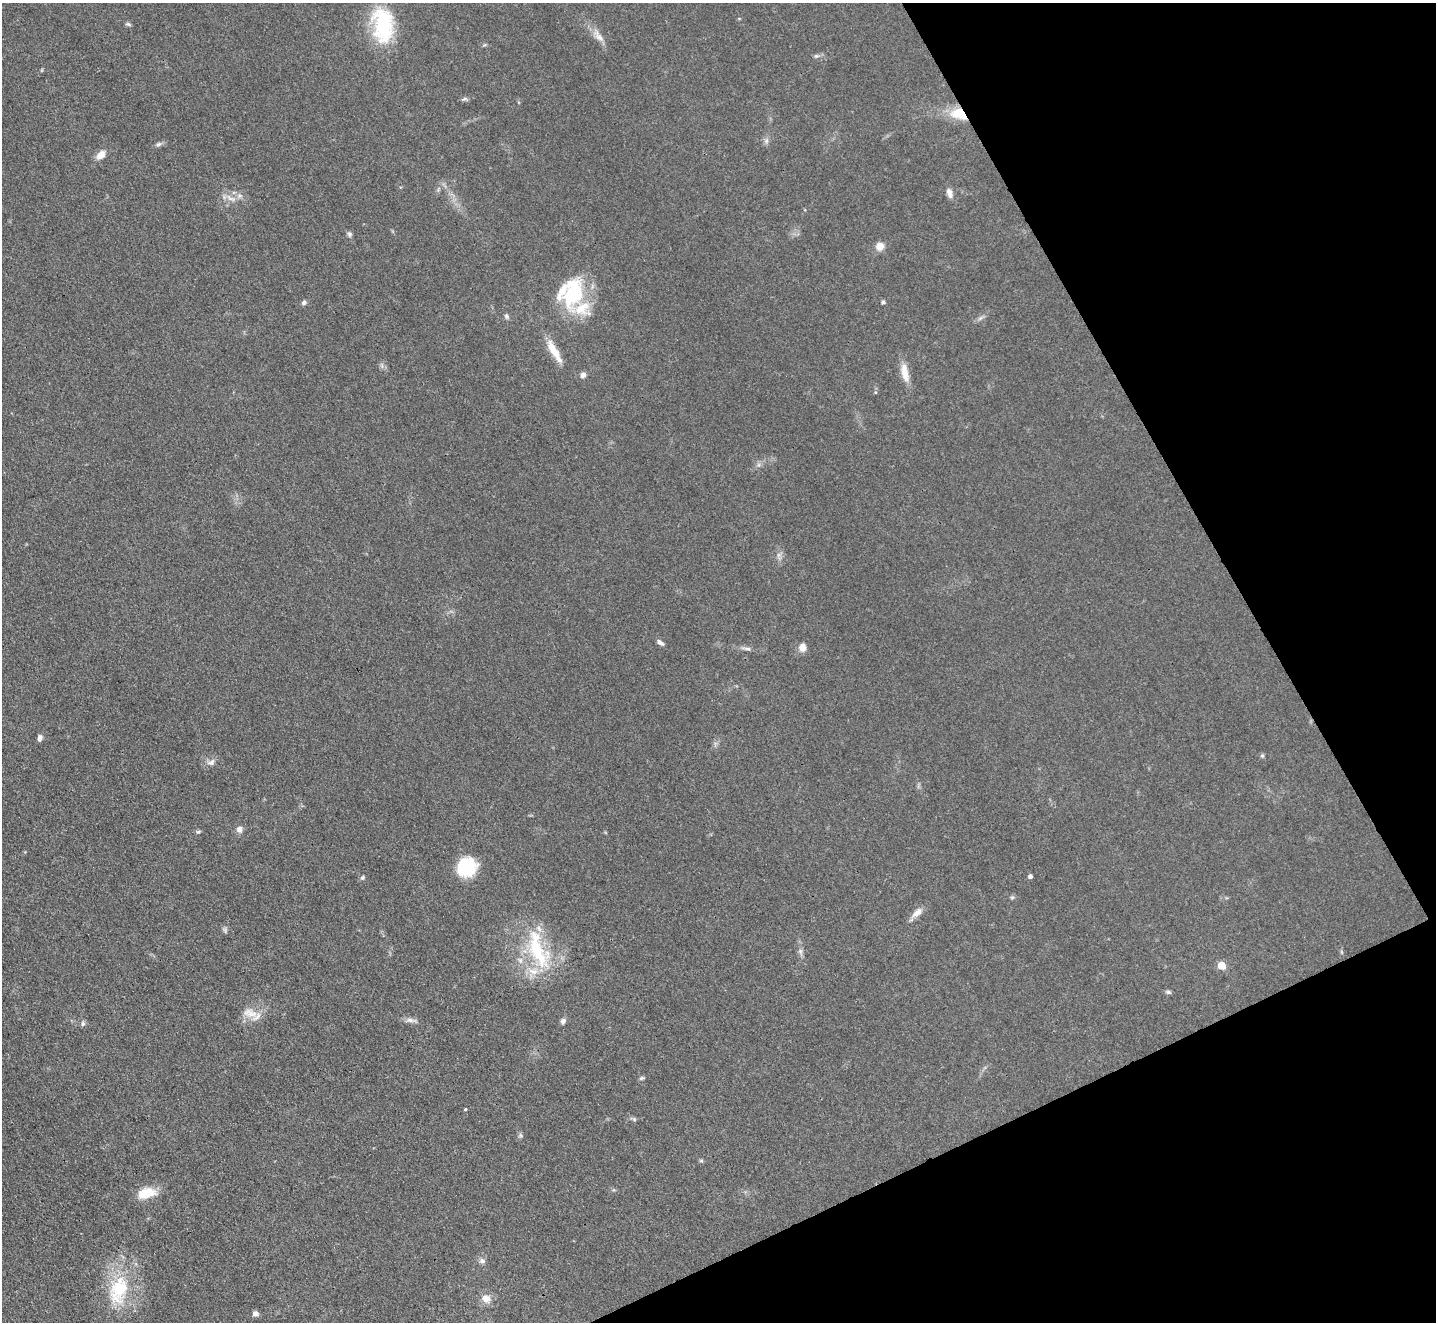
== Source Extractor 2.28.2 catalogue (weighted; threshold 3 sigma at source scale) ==
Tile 12 of 4 x 4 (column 4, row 3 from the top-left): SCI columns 4303-5736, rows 1613-2932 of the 5739 x 5728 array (HDU 1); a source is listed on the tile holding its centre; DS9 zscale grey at full resolution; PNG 1438 x 1324 px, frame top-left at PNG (2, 3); no overlay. Shown black and unused: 22% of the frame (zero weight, under 3 of 4 exposures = <1% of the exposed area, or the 3 px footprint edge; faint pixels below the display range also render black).
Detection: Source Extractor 2.28.2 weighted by HDU 2 'WHT'; one run over the whole footprint, this tile lists its part. Background 0.0737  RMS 0.0063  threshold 0.0283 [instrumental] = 3 sigma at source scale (4.5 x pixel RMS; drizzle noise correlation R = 1.50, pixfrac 1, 0.05/0.05 arcsec/px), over >= 5 px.
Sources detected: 62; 1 too faint to see at this stretch — not listed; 7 inside a brighter listed object's ellipse — not listed separately; the other 54 listed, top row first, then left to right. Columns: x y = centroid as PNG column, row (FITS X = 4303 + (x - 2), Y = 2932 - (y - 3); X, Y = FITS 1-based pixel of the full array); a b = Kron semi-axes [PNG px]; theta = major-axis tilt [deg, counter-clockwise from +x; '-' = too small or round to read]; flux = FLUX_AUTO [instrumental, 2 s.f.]
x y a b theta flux
128 24 7 5 -11 1.1
383 25 42 24 -84 48
598 36 22 8 -53 6
484 45 6 4 42 0.8
816 56 7 5 11 1.4
464 99 8 4 26 1.3
959 114 23 14 -18 17
766 141 7 6 - 1.8
158 144 8 5 26 1.7
101 155 12 8 44 5.5
949 193 13 7 -71 3.6
231 198 17 6 -27 4.4
349 234 7 6 - 1.5
880 246 9 8 - 6
572 294 42 23 74 46
304 302 6 6 - 1.6
883 302 6 4 -16 1.2
507 316 7 6 - 1.5
980 318 8 5 45 1.6
554 351 34 8 -60 11
905 373 26 9 -78 8.5
583 375 7 6 - 2.4
759 465 7 4 -72 1.2
660 642 10 5 -38 2.1
802 647 9 7 87 4.9
746 648 17 4 -5 2.4
40 738 8 5 77 2.3
1262 756 6 5 - 1.2
211 762 12 8 24 3.3
239 829 8 7 - 3.2
198 832 7 4 17 1
466 867 21 19 44 29
1030 876 4 4 - 1.8
362 877 6 6 - 1.2
1012 897 6 4 1 0.96
917 912 17 8 38 4.9
537 950 59 23 -59 49
800 951 6 6 - 1.7
1222 965 5 5 - 15
1168 992 8 5 -15 1.3
252 1014 20 9 10 8.7
411 1020 17 6 -5 3.1
563 1021 8 6 67 2
83 1023 7 5 76 1.5
642 1078 7 5 26 1.1
465 1109 3 3 - 1.9
634 1119 7 4 -46 1.1
520 1135 6 6 - 1.2
701 1161 6 5 - 0.93
146 1193 21 11 13 15
482 1261 9 7 -3 2.3
120 1288 48 27 71 42
486 1299 12 11 - 5.8
255 1313 7 6 - 2.5
Overlapping masked pixels (flux is a lower limit): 1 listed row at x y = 959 114